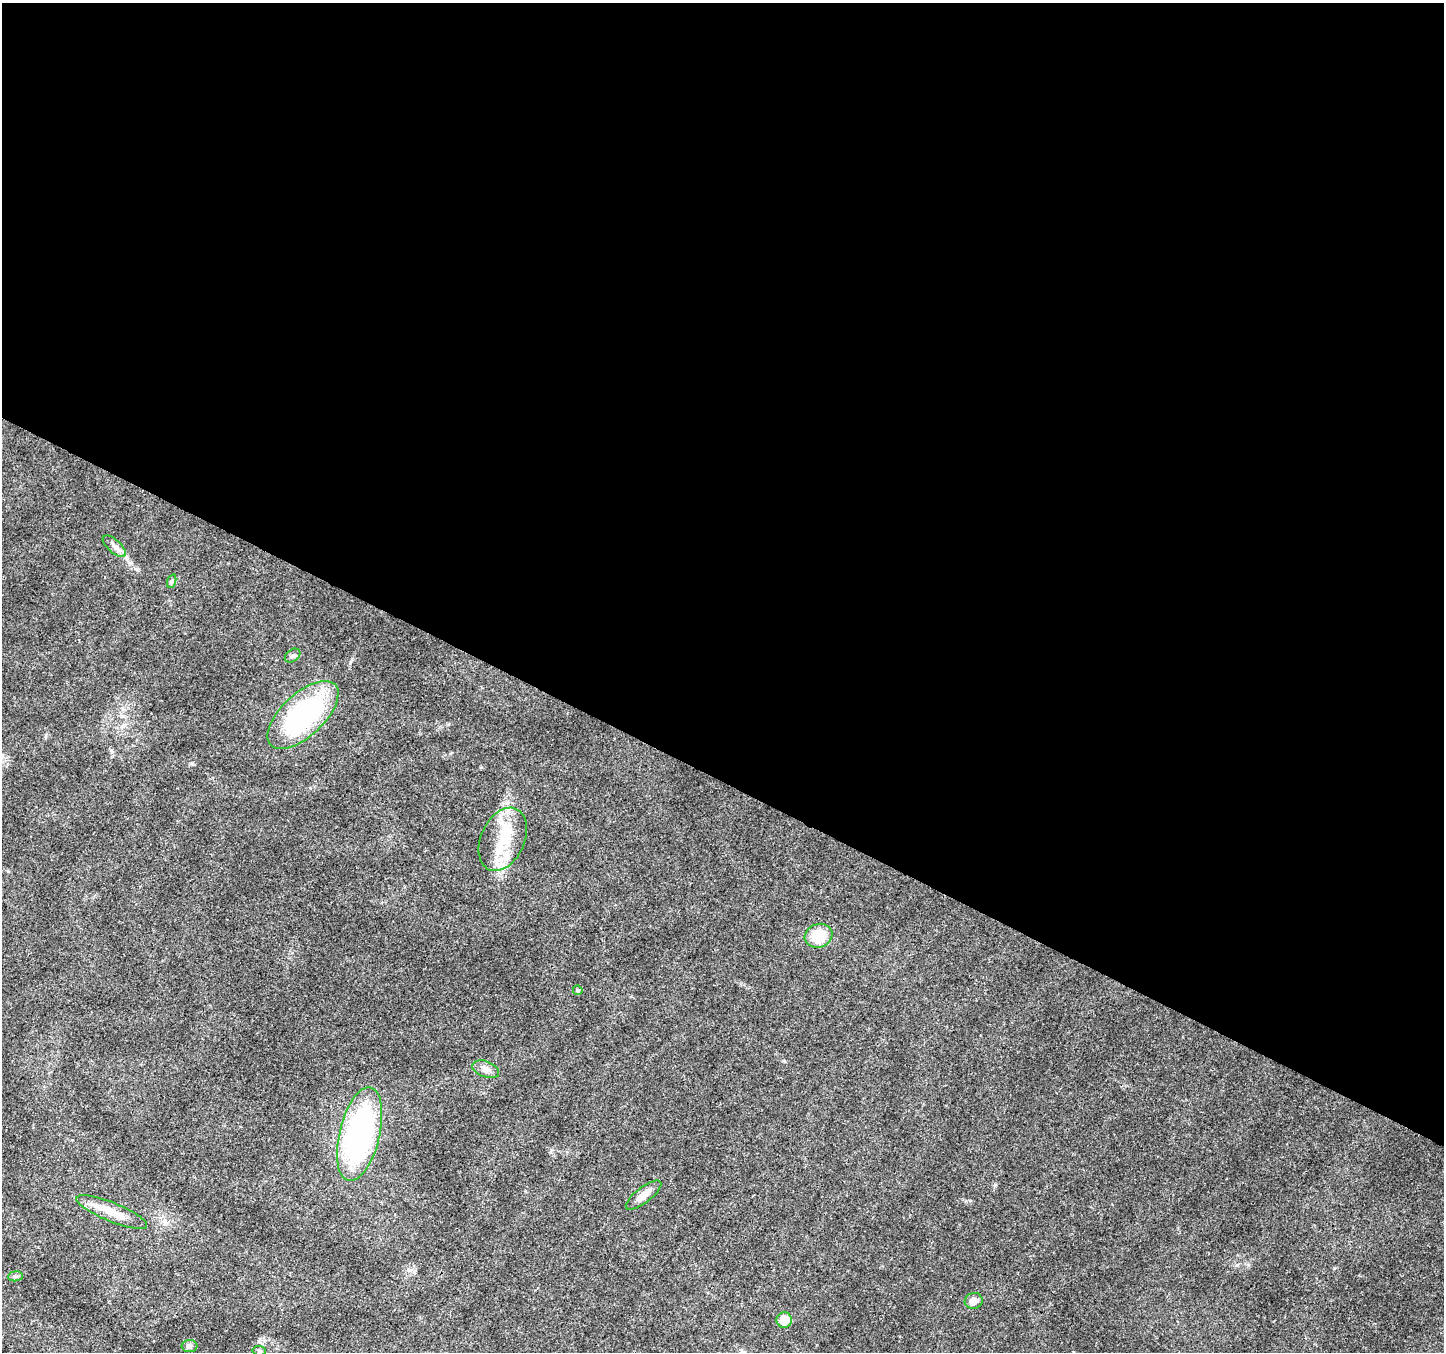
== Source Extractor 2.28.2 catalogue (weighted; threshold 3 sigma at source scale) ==
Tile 3 of 4 x 4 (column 3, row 1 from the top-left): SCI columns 2893-4334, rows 4321-5670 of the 5777 x 5873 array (HDU 1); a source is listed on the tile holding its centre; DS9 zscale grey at full resolution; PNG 1446 x 1354 px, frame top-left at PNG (2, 3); each listed source drawn as its Kron ellipse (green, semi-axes under 4 px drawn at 4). Shown black and unused: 58% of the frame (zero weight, under 3 of 4 exposures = <1% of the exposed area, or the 3 px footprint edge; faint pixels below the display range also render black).
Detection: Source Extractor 2.28.2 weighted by HDU 2 'WHT'; one run over the whole footprint, this tile lists its part. Background 0.0298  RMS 0.0024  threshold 0.0108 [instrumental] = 3 sigma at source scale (4.5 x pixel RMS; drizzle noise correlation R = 1.50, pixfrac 1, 0.0396/0.0396 arcsec/px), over >= 5 px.
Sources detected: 19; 1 inside a brighter object's white glare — neither listed nor drawn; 2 inside a brighter listed object's ellipse — not listed separately; the other 16 listed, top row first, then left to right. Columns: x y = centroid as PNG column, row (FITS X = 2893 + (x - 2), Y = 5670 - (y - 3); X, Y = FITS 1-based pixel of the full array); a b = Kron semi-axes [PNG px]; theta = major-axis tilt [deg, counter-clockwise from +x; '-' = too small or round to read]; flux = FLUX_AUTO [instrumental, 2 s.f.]
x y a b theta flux
114 546 14 6 -42 1.2
172 581 7 4 72 0.4
293 656 8 6 37 0.68
303 715 44 21 43 42
503 839 33 22 65 9
818 936 14 11 20 7.5
578 990 5 4 - 0.52
486 1069 14 8 -21 1.4
360 1134 48 20 76 57
644 1195 21 7 37 2.4
112 1212 38 9 -22 4.5
15 1276 7 5 7 0.47
974 1301 9 8 - 1.9
784 1320 8 7 - 4.1
190 1346 8 6 0 0.65
259 1351 7 5 -8 0.41
Unlisted compact peaks at least as high as the median listed source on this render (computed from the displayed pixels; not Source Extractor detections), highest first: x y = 995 1185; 192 763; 784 1061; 137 569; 350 662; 1334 1268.